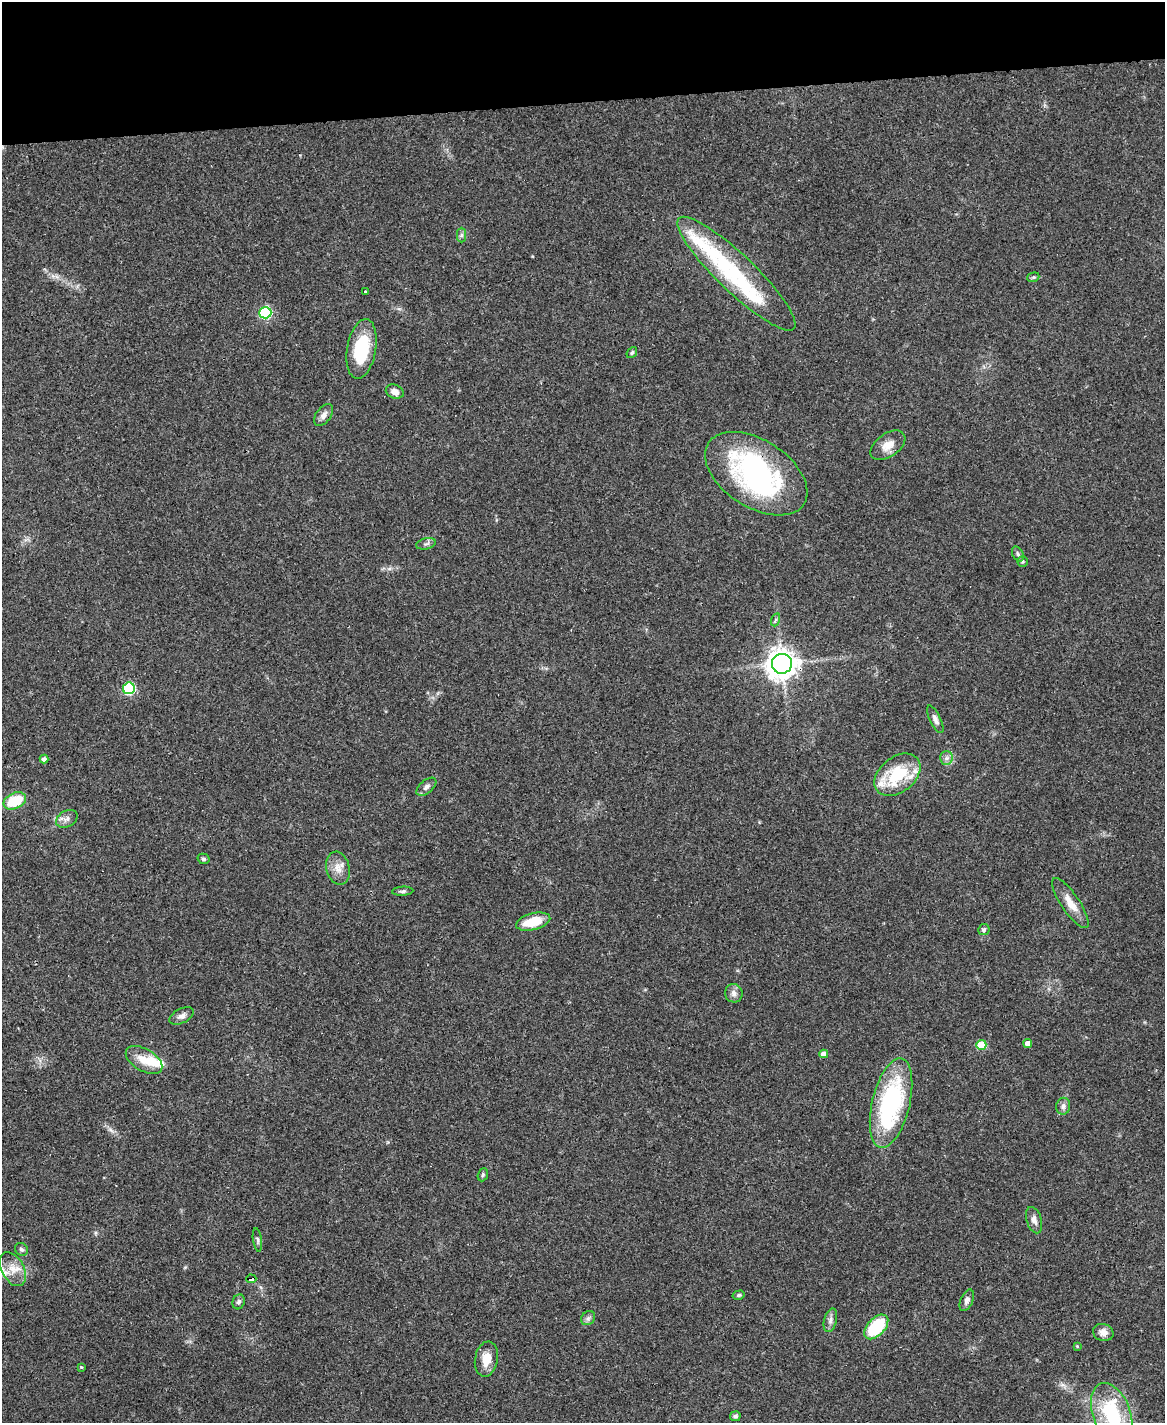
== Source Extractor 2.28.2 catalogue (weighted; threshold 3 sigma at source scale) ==
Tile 3 of 4 x 3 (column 3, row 1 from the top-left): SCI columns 2328-3490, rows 3082-4502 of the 4656 x 4633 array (HDU 1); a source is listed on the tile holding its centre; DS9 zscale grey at full resolution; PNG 1167 x 1425 px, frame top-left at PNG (2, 2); each listed source drawn as its Kron ellipse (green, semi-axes under 4 px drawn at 4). Shown black and unused: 7% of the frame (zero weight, under 3 of 4 exposures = <1% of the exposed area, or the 3 px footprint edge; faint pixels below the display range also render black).
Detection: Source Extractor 2.28.2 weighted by HDU 2 'WHT'; one run over the whole footprint, this tile lists its part. Background 0.0738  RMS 0.005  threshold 0.0223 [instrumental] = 3 sigma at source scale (4.5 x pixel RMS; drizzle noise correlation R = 1.50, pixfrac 1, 0.05/0.05 arcsec/px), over >= 5 px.
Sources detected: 65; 2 inside a brighter object's white glare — neither listed nor drawn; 7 inside a brighter listed object's ellipse — not listed separately; the other 56 listed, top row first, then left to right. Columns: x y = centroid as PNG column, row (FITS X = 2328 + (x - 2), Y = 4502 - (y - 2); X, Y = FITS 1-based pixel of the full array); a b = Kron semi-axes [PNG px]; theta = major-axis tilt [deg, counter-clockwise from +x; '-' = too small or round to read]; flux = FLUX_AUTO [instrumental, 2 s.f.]
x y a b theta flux
461 235 7 4 89 1
736 274 80 18 -44 40
1033 277 6 4 19 0.72
365 291 3 3 - 1.3
265 313 6 5 - 57
362 349 30 14 80 26
632 353 6 4 49 0.83
395 392 9 6 -23 3.1
324 415 12 7 52 2.6
888 445 20 11 35 5.9
756 474 57 33 -33 99
426 544 10 5 13 1.5
1018 554 8 5 -61 1.1
1022 561 5 5 - 0.81
775 620 7 4 71 0.84
782 664 10 10 - 590
129 688 6 6 - 58
935 719 15 5 -64 2.2
946 758 7 6 - 1.6
44 759 4 4 - 1.8
897 775 26 17 39 25
426 787 12 6 40 2
15 801 12 7 25 16
67 819 11 8 28 2.4
203 859 6 5 - 0.98
338 868 16 11 -76 5
403 891 11 4 3 1.1
1070 903 29 9 -56 7
533 922 17 8 15 13
984 930 5 5 - 1.2
734 993 9 8 - 2.4
182 1016 13 7 26 2.4
1028 1043 4 4 - 3.4
981 1045 5 5 - 18
824 1054 4 4 - 3.2
144 1060 20 11 -31 7.7
891 1103 46 19 76 70
1063 1106 8 7 - 1.9
483 1175 7 5 69 0.84
1034 1220 13 7 -72 2.7
257 1240 12 4 -81 1.2
21 1249 7 6 - 1.1
13 1269 18 11 -63 6.8
251 1279 5 3 - 6.1
739 1295 6 4 15 0.75
967 1300 11 6 67 1.9
239 1302 7 6 - 1.3
588 1318 8 6 44 1.4
830 1320 12 6 75 2
876 1327 15 8 46 27
1103 1332 10 8 -15 3.4
1077 1346 3 3 - 0.52
486 1359 18 11 80 6.9
81 1367 3 3 - 0.49
1112 1413 32 18 -69 34
735 1416 5 5 - 1.1
Overlapping masked pixels (flux is a lower limit): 3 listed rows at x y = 756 474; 782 664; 251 1279
Isophote crosses this tile's border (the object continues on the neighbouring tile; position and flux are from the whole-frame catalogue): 1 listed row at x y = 1112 1413